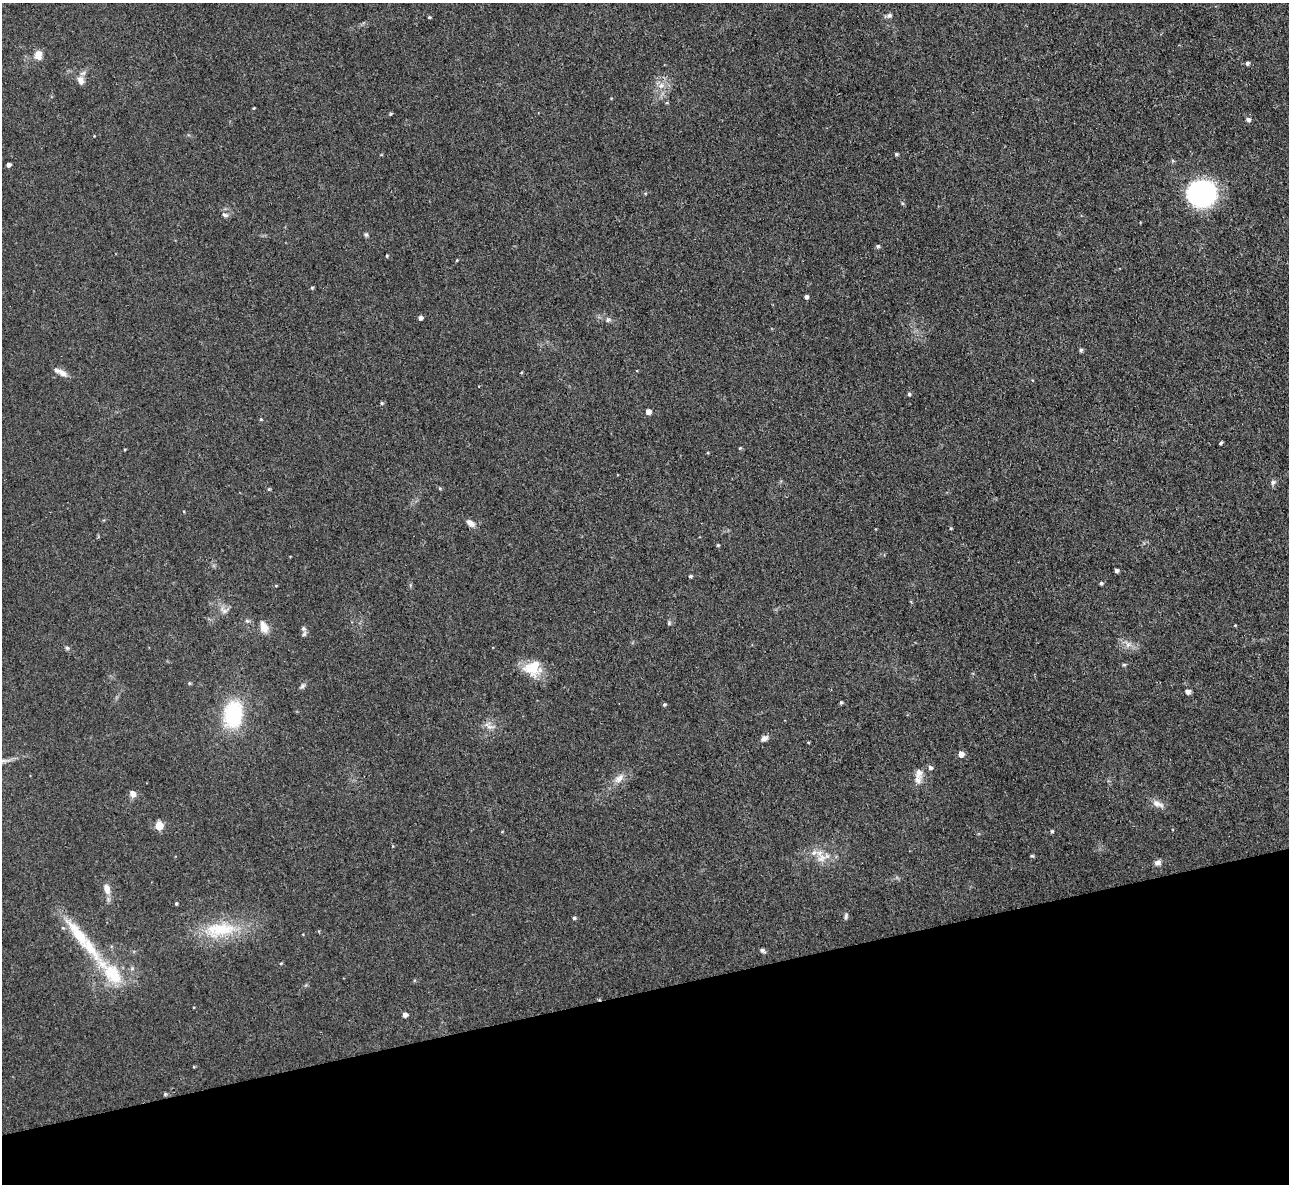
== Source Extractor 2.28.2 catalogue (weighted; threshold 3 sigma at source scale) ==
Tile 14 of 4 x 4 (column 2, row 4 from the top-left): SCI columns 1287-2573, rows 140-1321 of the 5146 x 5127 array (HDU 1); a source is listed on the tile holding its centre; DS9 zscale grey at full resolution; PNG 1291 x 1186 px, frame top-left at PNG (2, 3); no overlay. Shown black and unused: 16% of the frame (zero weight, under 3 of 4 exposures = <1% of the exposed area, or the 3 px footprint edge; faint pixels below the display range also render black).
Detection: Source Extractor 2.28.2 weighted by HDU 2 'WHT'; one run over the whole footprint, this tile lists its part. Background 0.0491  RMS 0.0074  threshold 0.0332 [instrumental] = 3 sigma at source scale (4.5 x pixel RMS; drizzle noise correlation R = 1.50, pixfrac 1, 0.05/0.05 arcsec/px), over >= 5 px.
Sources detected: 84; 2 inside a brighter listed object's ellipse — not listed separately; the other 82 listed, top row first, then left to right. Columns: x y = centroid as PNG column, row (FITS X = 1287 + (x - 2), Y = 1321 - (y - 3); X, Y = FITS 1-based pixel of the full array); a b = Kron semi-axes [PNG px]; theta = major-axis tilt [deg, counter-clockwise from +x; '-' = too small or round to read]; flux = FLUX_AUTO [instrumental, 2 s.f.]
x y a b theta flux
889 16 11 6 11 2.3
429 17 3 3 - 0.96
38 55 11 9 81 6.3
1247 63 4 4 - 1.8
81 80 12 9 -82 5
661 86 10 7 48 4.4
667 103 5 3 - 0.74
254 108 3 3 - 0.61
390 114 4 3 - 0.93
1248 120 5 5 - 2.7
896 154 4 4 - 1.3
1173 161 5 4 - 1
8 165 4 4 - 2.7
645 193 5 3 - 0.71
1202 193 22 20 1 150
225 215 9 6 -27 2.3
366 235 6 5 - 1.3
878 246 5 5 - 1.5
387 256 4 3 - 0.82
457 260 5 3 - 0.59
312 288 4 4 - 0.89
806 297 4 4 - 2.2
420 318 4 4 - 2.5
608 320 7 5 86 1.6
1081 350 4 4 - 1.7
61 372 18 6 -27 5.3
909 394 5 4 - 1.4
382 403 4 4 - 0.98
648 412 5 4 - 4.7
261 419 4 4 - 0.82
1221 443 4 3 - 1.2
740 448 4 3 - 0.71
125 449 4 3 - 0.73
1273 482 7 6 - 2.1
440 488 4 4 - 0.82
269 489 5 4 - 0.8
470 523 11 7 -38 4.2
951 528 4 3 - 0.78
718 545 4 3 - 0.84
1116 570 3 3 - 2.1
690 576 4 4 - 1.2
1101 583 4 4 - 1.4
276 586 5 3 - 0.65
224 611 12 8 -33 4
247 621 6 4 -19 1.2
669 623 6 5 - 1.2
1235 625 3 3 - 0.66
264 627 14 8 -72 6.9
303 629 8 6 -46 2
1128 645 8 6 44 2.9
67 648 6 5 - 1.3
1124 665 5 4 - 1.1
533 667 22 18 35 21
189 683 5 4 - 0.98
303 686 8 5 42 1.6
1187 692 5 5 - 3.7
841 702 4 3 - 1
664 704 5 4 - 1.1
233 714 27 18 82 55
489 726 17 7 -30 4.8
764 738 9 6 33 3.2
961 754 5 5 - 5.7
930 768 5 5 - 2.3
919 776 21 9 81 6.8
619 778 15 7 54 5.6
133 794 8 7 - 4.3
1157 804 17 8 -23 5.3
159 826 5 5 - 24
1052 831 5 5 - 0.98
1032 856 5 4 - 1.1
822 858 15 11 38 8
1158 863 9 6 14 3
107 888 12 7 -72 5.7
176 903 4 3 - 1.1
846 916 9 4 73 1.5
574 918 4 4 - 1.2
220 930 49 20 7 39
762 950 6 5 - 2
281 963 4 3 - 0.78
111 973 55 19 -46 38
405 1015 5 4 - 3.4
165 1094 5 4 - 0.93